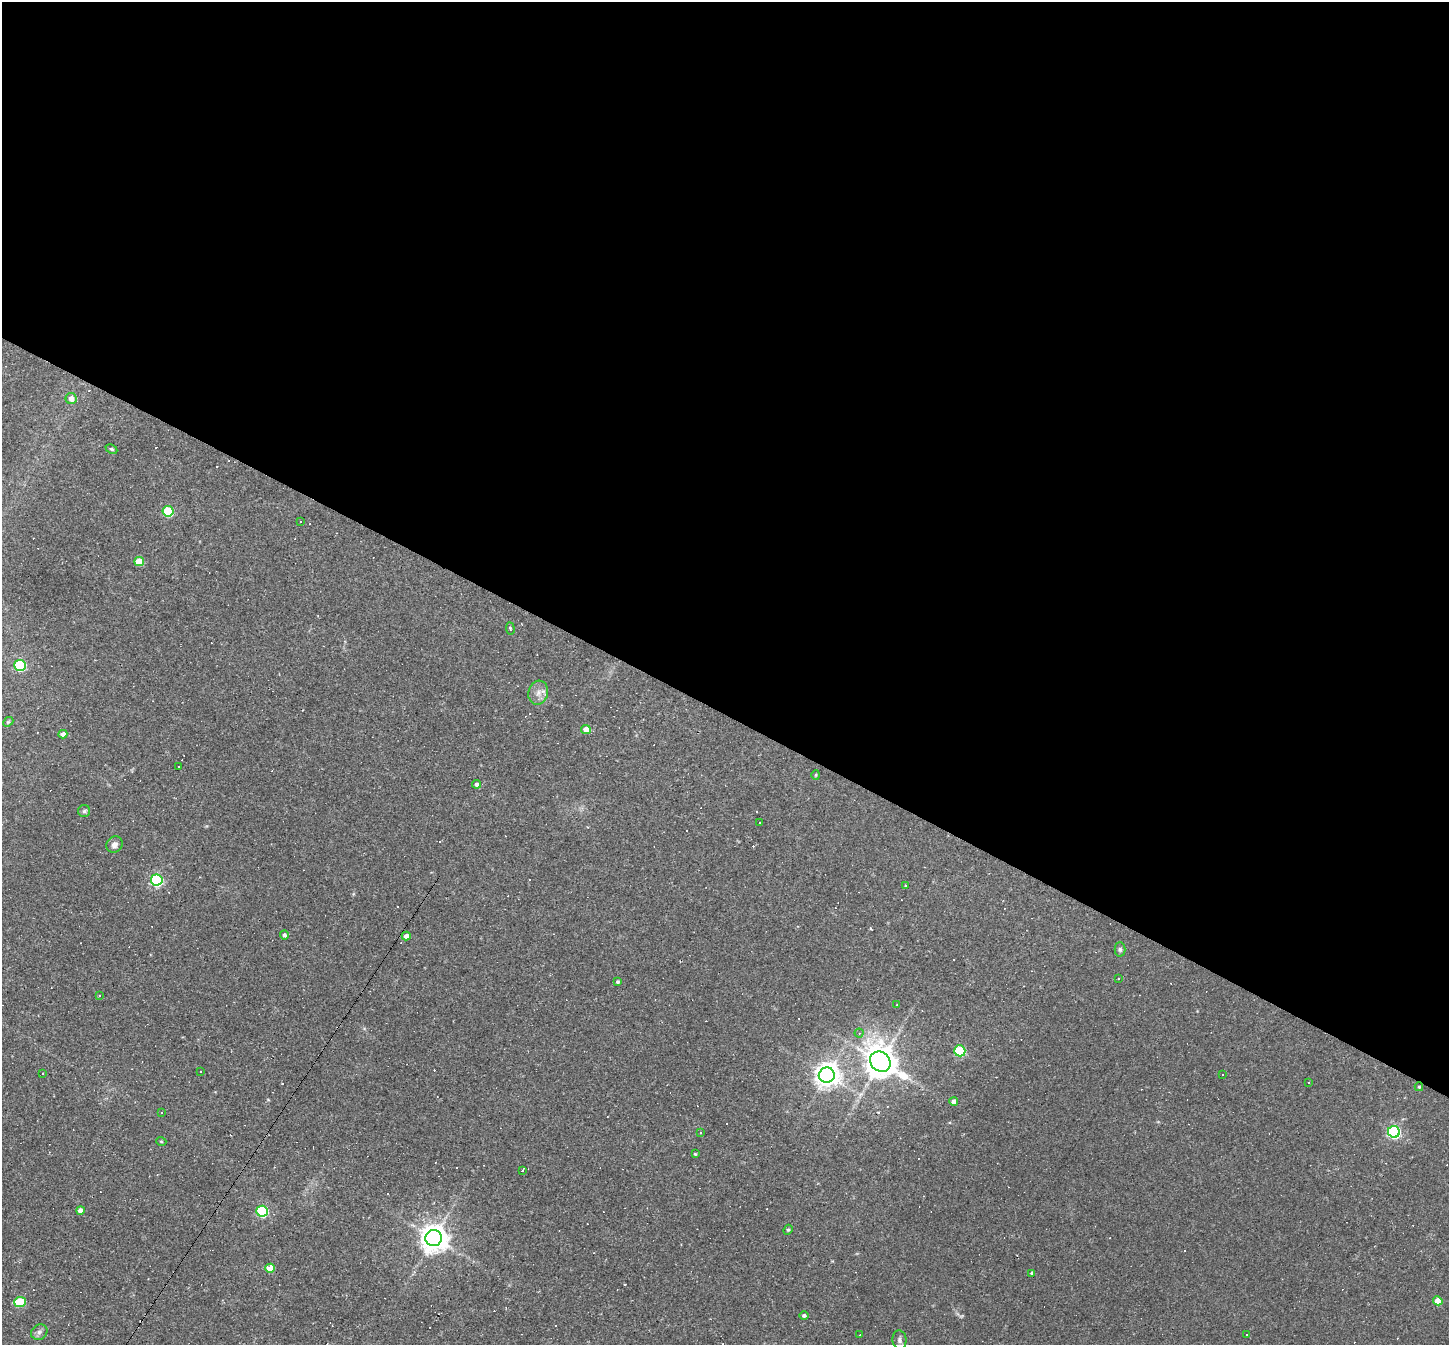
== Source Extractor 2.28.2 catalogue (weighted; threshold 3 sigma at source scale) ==
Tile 3 of 4 x 4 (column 3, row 1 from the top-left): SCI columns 2894-4340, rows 4173-5515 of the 5786 x 5798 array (HDU 1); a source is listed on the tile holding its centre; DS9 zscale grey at full resolution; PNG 1451 x 1347 px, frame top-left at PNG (2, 2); each listed source drawn as its Kron ellipse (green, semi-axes under 4 px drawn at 4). Shown black and unused: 53% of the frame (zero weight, under 2 of 3 exposures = <1% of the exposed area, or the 3 px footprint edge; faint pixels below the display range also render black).
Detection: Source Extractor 2.28.2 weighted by HDU 2 'WHT'; one run over the whole footprint, this tile lists its part. Background 0.061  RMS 0.0056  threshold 0.0251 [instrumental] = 3 sigma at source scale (4.5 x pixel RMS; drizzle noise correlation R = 1.50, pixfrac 1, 0.05/0.05 arcsec/px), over >= 5 px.
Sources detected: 101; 1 too faint to see at this stretch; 45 cosmic-ray / hot-pixel residue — neither listed nor drawn; the other 55 listed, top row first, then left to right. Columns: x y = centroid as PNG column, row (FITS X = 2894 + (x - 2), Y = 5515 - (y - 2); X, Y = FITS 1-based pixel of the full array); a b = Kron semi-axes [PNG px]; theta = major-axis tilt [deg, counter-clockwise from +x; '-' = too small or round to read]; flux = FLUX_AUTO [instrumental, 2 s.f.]
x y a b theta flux
71 399 6 5 - 3.2
111 449 6 4 -26 0.81
168 511 5 5 - 34
300 522 3 3 - 3.5
139 561 5 4 - 10
510 629 6 4 -86 0.88
20 665 5 5 - 53
538 693 12 9 74 4
8 722 5 4 - 0.68
586 729 5 4 - 5.3
63 734 4 4 - 3.2
178 767 3 2 - 0.44
816 775 4 4 - 0.6
476 784 4 4 - 1.4
84 811 6 6 - 1.1
759 823 2 2 - 0.41
114 845 8 7 - 2.9
157 880 6 5 - 76
906 886 4 3 - 0.74
284 935 4 4 - 1.5
406 936 4 4 - 3.1
1120 949 7 5 -89 1.1
1119 978 2 2 - 0.56
618 982 4 3 - 1.1
99 996 3 2 - 0.36
897 1005 2 2 - 0.4
859 1033 4 4 - 0.91
960 1051 5 5 - 38
880 1062 11 9 -42 990
200 1072 3 3 - 0.88
42 1073 3 2 - 0.42
1223 1074 3 3 - 5.2
827 1075 8 7 - 480
1309 1082 2 2 - 0.43
1419 1087 4 4 - 0.67
954 1101 4 4 - 3.4
161 1113 3 3 - 0.53
700 1132 3 3 - 0.56
1394 1132 6 5 - 95
161 1141 5 3 - 0.47
695 1154 3 3 - 0.51
522 1171 3 3 - 3
80 1210 4 4 - 3.3
262 1211 6 5 - 54
788 1230 5 4 - 0.72
434 1238 8 8 - 690
270 1268 5 4 - 13
1032 1273 3 3 - 0.99
1438 1301 4 4 - 6.9
20 1302 6 5 - 22
804 1316 5 4 - 1.3
39 1332 8 7 - 1.8
1246 1334 3 3 - 0.59
860 1335 2 2 - 0.38
899 1340 10 7 -86 1.8